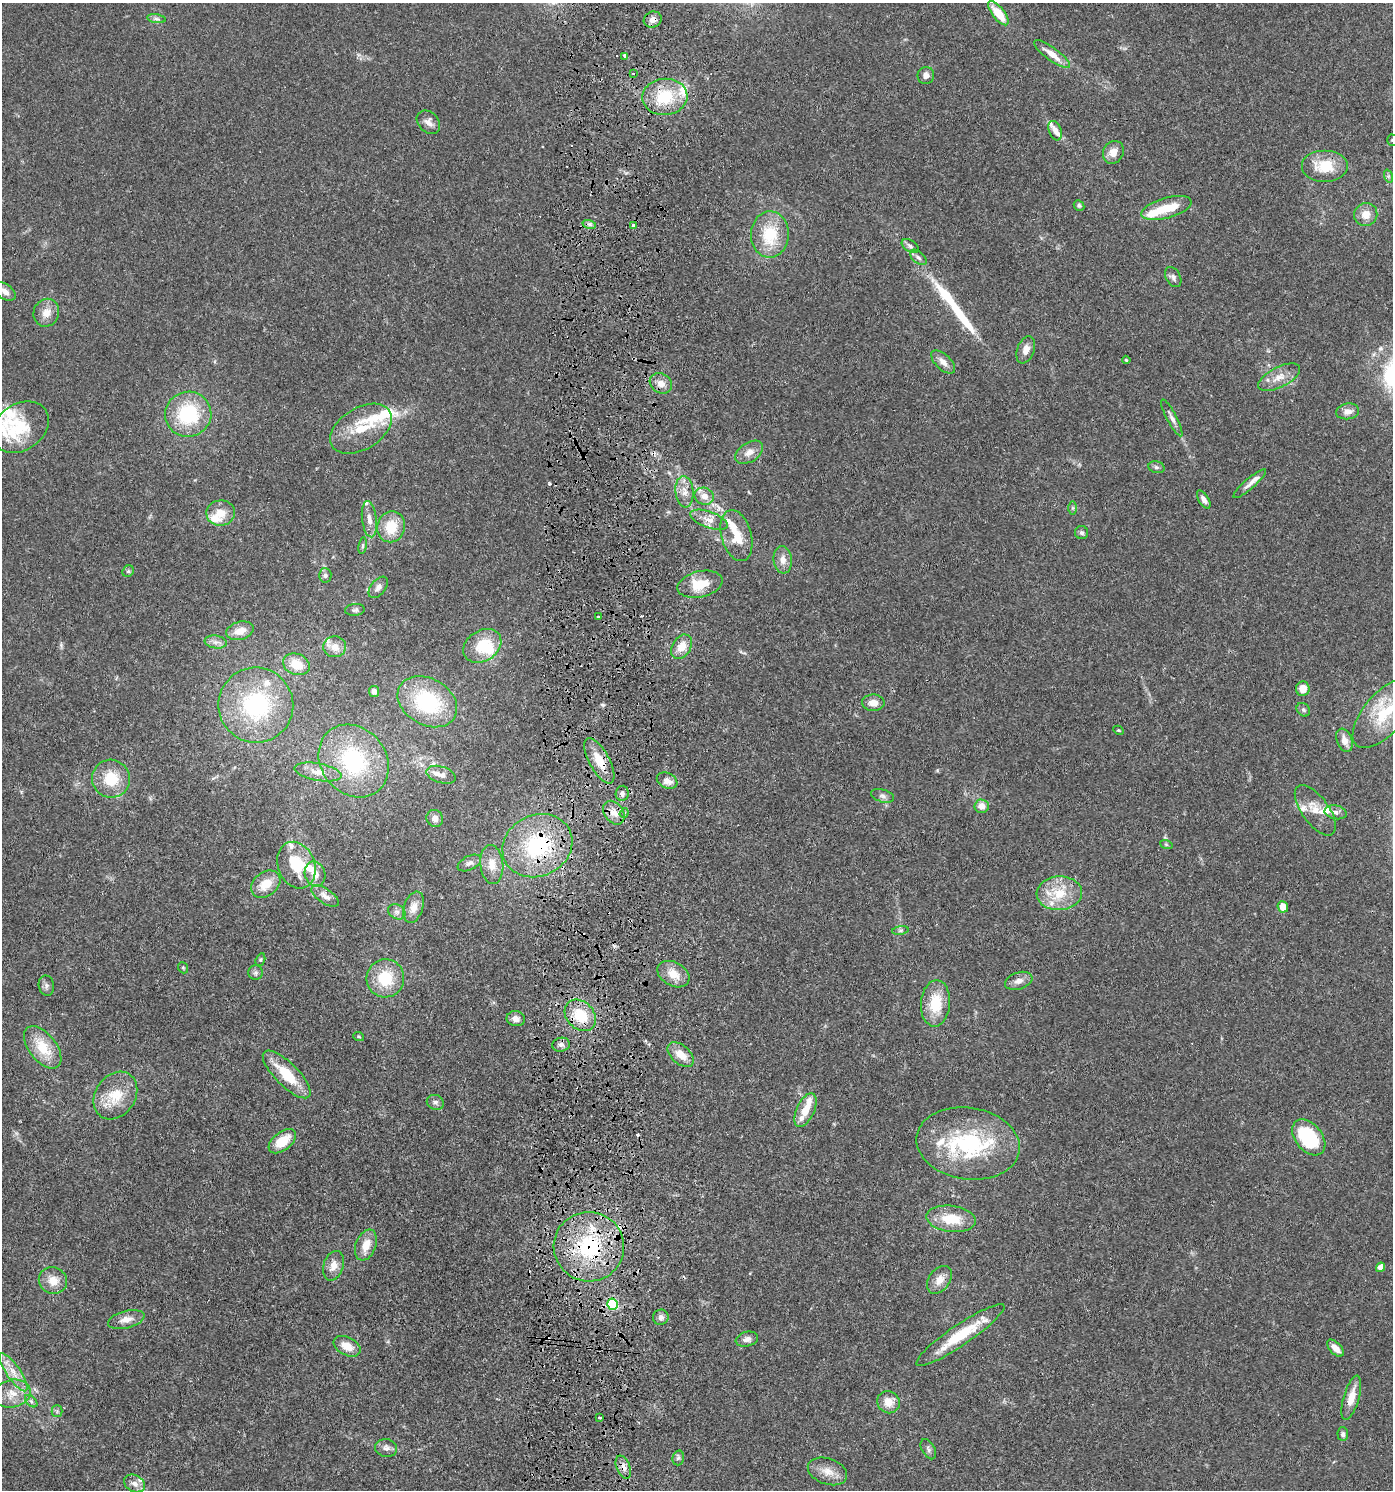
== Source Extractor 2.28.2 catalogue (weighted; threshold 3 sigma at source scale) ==
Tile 5 of 3 x 3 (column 2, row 2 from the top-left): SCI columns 1659-3049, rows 1495-2982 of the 4601 x 4480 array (HDU 1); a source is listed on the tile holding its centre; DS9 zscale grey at full resolution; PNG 1395 x 1492 px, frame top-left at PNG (2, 3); each listed source drawn as its Kron ellipse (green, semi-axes under 4 px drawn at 4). Shown black and unused: <1% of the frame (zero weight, under 3 of 5 exposures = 3% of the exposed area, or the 3 px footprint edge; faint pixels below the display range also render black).
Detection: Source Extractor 2.28.2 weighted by HDU 2 'WHT'; one run over the whole footprint, this tile lists its part. Background 0.0249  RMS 0.0022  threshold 0.00982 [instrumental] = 3 sigma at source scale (4.5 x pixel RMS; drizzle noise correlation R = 1.50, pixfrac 1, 0.05/0.05 arcsec/px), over >= 5 px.
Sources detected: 188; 3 inside a brighter object's white glare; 4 cosmic-ray / hot-pixel residue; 1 long thin detection or spike segment (spike, bleed or trail) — neither listed nor drawn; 33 inside a brighter listed object's ellipse — not listed separately; the other 147 listed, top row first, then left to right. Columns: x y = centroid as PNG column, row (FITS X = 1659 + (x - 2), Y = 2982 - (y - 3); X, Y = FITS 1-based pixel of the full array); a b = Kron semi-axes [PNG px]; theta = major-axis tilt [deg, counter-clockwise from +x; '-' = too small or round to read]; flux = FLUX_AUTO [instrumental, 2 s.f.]
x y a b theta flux
998 13 15 6 -52 5.5
156 19 9 4 -9 0.61
653 20 9 8 - 1.3
1052 54 22 6 -37 2.9
625 56 4 3 - 2.1
633 73 3 2 - 0.26
926 76 8 8 - 1.1
665 97 22 18 5 9
428 122 13 10 -44 1.4
1055 131 10 6 -69 1.3
1392 140 5 5 - 0.3
1113 152 12 10 62 2.1
1325 166 23 16 0 6.7
1388 176 7 4 -72 0.42
1079 205 5 5 - 0.38
1167 208 26 10 16 5.5
1366 215 12 11 - 2.5
589 224 7 4 -17 0.57
633 225 4 3 - 0.5
770 234 23 19 88 8.7
910 246 9 5 -35 0.69
918 257 10 5 -40 0.74
1173 277 11 7 -60 0.81
5 291 12 7 -35 1.3
46 313 14 12 67 2.3
1026 350 14 8 69 1.7
1126 360 4 4 - 0.25
943 362 15 7 -43 1.6
1279 377 23 10 27 2.8
661 383 12 9 -30 1.8
1348 411 11 8 8 1.5
188 414 23 22 - 15
1172 418 20 5 -62 1.1
21 427 30 23 34 8.5
361 429 34 21 31 8.4
749 452 15 9 33 1.8
1156 467 8 6 -15 0.53
1250 484 21 5 41 1.3
684 492 16 9 -84 2
704 496 10 8 -22 1.7
1204 500 10 5 -59 1.1
1072 508 7 4 90 0.38
221 513 14 12 7 3.2
369 519 18 7 -83 2.2
709 520 20 8 -20 2.1
391 527 16 14 70 5.9
1082 533 7 6 - 0.66
736 536 26 15 -75 4.8
363 546 8 4 81 0.37
783 560 13 9 -83 1.7
128 571 6 5 - 0.38
325 575 7 6 - 0.62
700 584 23 13 13 5.4
378 587 12 7 52 1.1
355 610 10 6 6 0.56
598 617 4 3 - 0.21
240 631 14 9 15 2.7
216 642 11 6 -9 1.1
482 646 20 15 33 7.3
335 647 11 10 - 2
682 647 13 9 58 2.9
296 664 14 10 -21 3.9
1303 689 7 6 - 2.5
374 692 5 5 - 0.72
427 702 31 23 -29 20
873 703 11 8 -1 1.8
256 705 38 37 - 23
1303 710 7 6 - 0.48
1385 713 43 20 49 11
1118 730 5 3 - 0.22
1344 740 12 7 -69 1.9
354 761 39 32 -51 20
599 761 25 10 -61 4.6
318 772 24 8 -10 2.5
441 775 15 8 -17 1.1
111 779 19 18 - 7
667 781 11 7 -23 1.9
622 793 7 6 - 0.8
883 796 12 6 -16 0.81
982 806 7 6 - 2.1
1315 810 29 13 -54 3.6
1336 812 11 7 -11 1
614 813 13 9 -54 2
624 813 5 4 - 0.35
435 818 9 8 - 1.1
1166 844 6 4 -19 0.27
537 846 36 30 26 22
469 863 12 7 26 0.92
492 864 19 11 -84 2.9
296 865 24 18 -68 8
315 874 13 10 -71 2.3
266 884 16 12 39 3.8
1059 893 23 17 4 6.2
325 896 16 7 -33 1.4
414 907 16 9 72 2.1
1283 907 6 5 - 2.6
397 912 9 7 -29 0.85
900 930 8 4 8 0.41
260 960 6 4 72 0.31
183 968 6 4 -68 0.29
256 973 7 7 - 0.58
673 974 17 11 -30 3.2
385 978 19 19 - 8.1
1019 981 14 8 17 1.5
46 986 10 7 -79 0.76
935 1003 23 14 86 6.9
580 1015 17 13 -46 7.1
516 1019 9 7 -9 1.4
359 1037 5 3 - 0.25
561 1045 9 7 9 0.82
43 1047 25 13 -52 6.4
681 1054 15 9 -41 2.8
287 1074 32 11 -45 7.2
115 1095 25 20 55 6.7
435 1102 9 7 -22 0.71
805 1110 18 9 66 3.3
1309 1137 20 13 -51 14
282 1141 16 9 37 4.9
968 1144 52 36 -8 25
951 1219 25 13 -7 6.3
366 1245 16 10 69 2.9
589 1247 35 35 - 22
333 1266 15 10 73 2.1
1381 1267 5 4 - 2.5
939 1280 15 10 54 2.3
53 1281 14 13 - 2.9
613 1304 5 5 - 23
661 1317 8 7 - 0.86
126 1319 18 8 14 2.1
960 1335 53 10 34 9.7
747 1339 11 7 14 1.2
347 1346 14 9 -27 3
1335 1348 10 5 -45 1.9
13 1372 22 7 -56 2.7
12 1394 19 14 12 3.7
1351 1398 23 8 74 3.3
31 1401 7 4 -45 0.48
888 1402 11 11 - 2.5
57 1411 5 5 - 0.42
600 1418 3 2 - 0.29
1343 1434 7 5 -88 0.58
386 1448 11 9 -9 1.1
928 1449 11 6 -60 0.68
678 1458 7 5 74 0.52
623 1467 12 6 -68 1.4
827 1471 20 13 -19 2.9
134 1483 11 8 -26 1.5
Overlapping masked pixels (flux is a lower limit): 6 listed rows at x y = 653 20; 599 761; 537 846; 589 1247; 613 1304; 623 1467
Isophote crosses this tile's border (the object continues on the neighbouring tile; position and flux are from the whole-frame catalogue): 4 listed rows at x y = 1392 140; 5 291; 1385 713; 13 1372